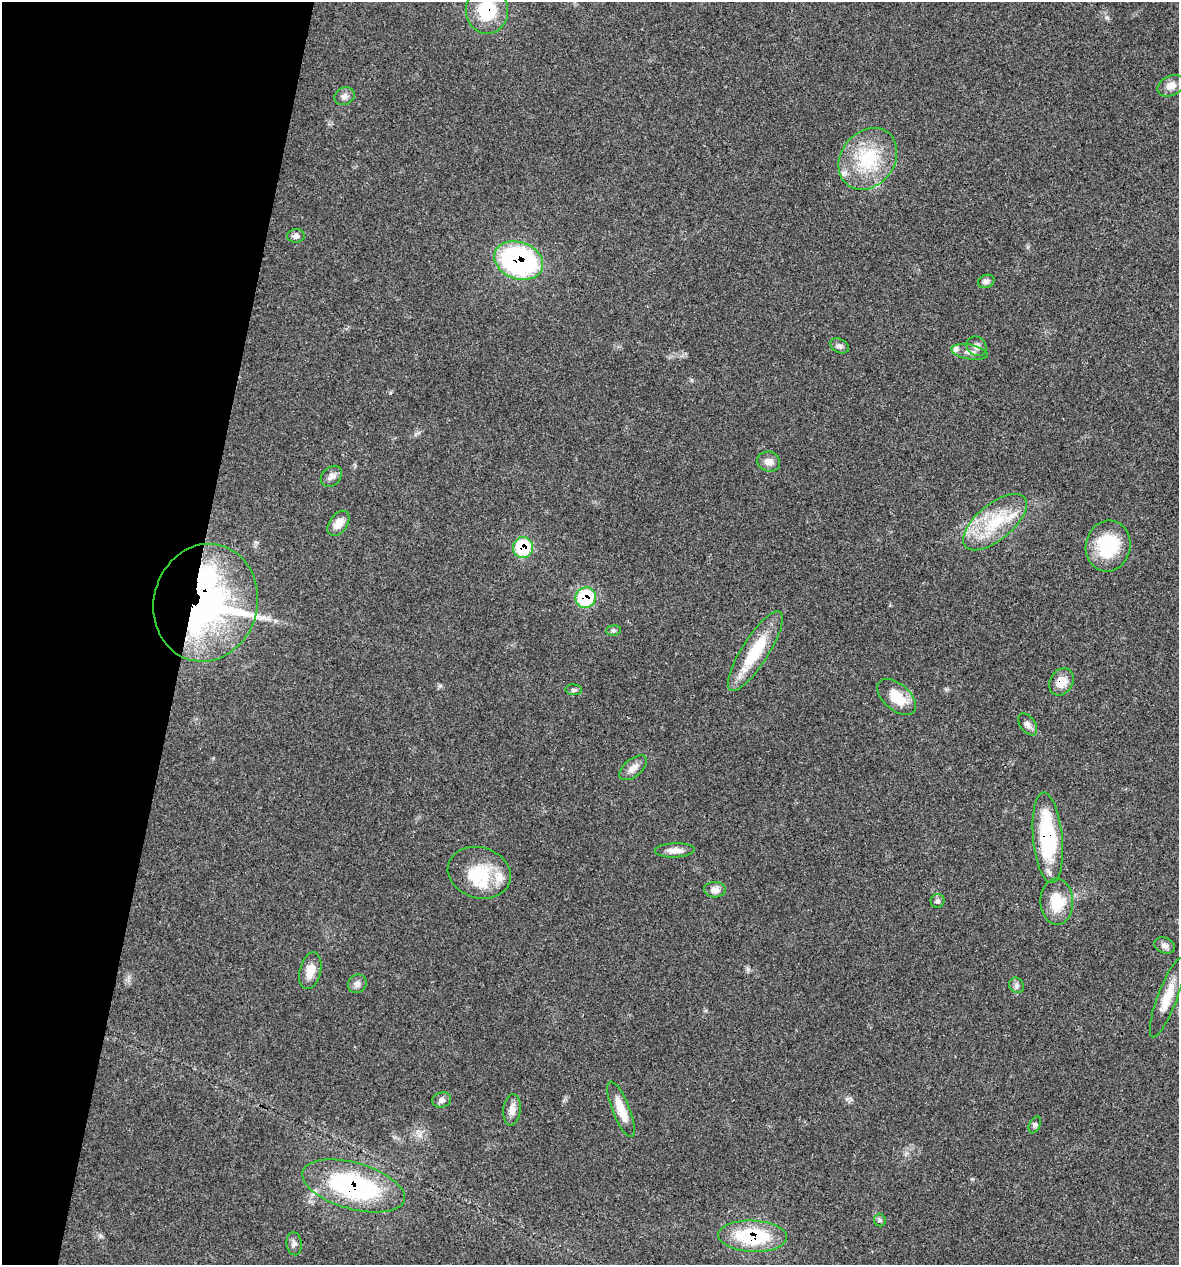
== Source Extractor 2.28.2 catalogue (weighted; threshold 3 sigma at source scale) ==
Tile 9 of 4 x 4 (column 1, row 3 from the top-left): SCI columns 121-1297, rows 1263-2525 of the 5072 x 5054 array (HDU 1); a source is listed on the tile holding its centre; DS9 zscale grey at full resolution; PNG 1181 x 1267 px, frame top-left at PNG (2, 2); each listed source drawn as its Kron ellipse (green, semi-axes under 4 px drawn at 4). Shown black and unused: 16% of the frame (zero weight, under 3 of 4 exposures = <1% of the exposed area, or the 3 px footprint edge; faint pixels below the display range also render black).
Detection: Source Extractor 2.28.2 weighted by HDU 2 'WHT'; one run over the whole footprint, this tile lists its part. Background 0.0841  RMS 0.006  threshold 0.0268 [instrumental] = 3 sigma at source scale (4.5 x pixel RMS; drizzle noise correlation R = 1.50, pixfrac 1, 0.05/0.05 arcsec/px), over >= 5 px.
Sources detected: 48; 1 inside a brighter object's white glare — neither listed nor drawn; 3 inside a brighter listed object's ellipse — not listed separately; the other 44 listed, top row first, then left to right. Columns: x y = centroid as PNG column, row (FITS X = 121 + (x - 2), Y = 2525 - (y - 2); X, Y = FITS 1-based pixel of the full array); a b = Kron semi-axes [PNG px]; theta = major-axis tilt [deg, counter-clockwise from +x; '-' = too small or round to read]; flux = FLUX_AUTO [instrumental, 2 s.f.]
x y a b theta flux
487 10 23 21 -89 28
1171 86 14 10 25 5
344 96 10 8 26 2.7
868 159 33 27 52 36
296 236 9 6 4 2.1
519 261 25 18 -19 120
986 281 8 6 16 2.4
839 346 10 7 -27 2.1
976 346 10 9 - 3.2
969 352 18 7 -10 4.2
769 462 11 10 - 4.2
331 476 12 9 46 3.1
995 522 39 18 39 29
338 523 14 8 55 6.1
1108 546 25 22 78 32
523 548 10 10 - 28
586 598 10 10 - 34
206 603 59 52 76 260
613 630 7 5 7 1.2
755 651 46 13 58 28
1061 682 14 11 56 7.9
574 690 8 5 -9 1.3
897 697 23 13 -41 15
1028 724 12 7 -53 2.7
633 768 16 9 39 4.5
1048 838 45 14 -85 56
675 850 20 7 2 4.9
479 873 32 25 -17 24
715 890 11 8 -2 3.6
938 901 7 7 - 1.6
1057 902 23 16 -88 18
1165 945 11 7 -23 2.7
310 971 19 10 77 7.4
357 984 10 9 - 2.6
1016 985 8 7 - 1.9
1167 998 42 10 69 12
442 1100 9 7 15 2.1
621 1109 30 8 -68 11
512 1110 16 8 84 4.4
1035 1125 9 5 64 1.4
353 1186 53 23 -16 86
880 1220 6 6 - 1.2
753 1236 34 15 -3 42
294 1244 11 7 -83 2.2
Overlapping masked pixels (flux is a lower limit): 9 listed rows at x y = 487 10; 519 261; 523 548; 586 598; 206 603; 1061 682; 1048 838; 353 1186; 753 1236
Isophote crosses this tile's border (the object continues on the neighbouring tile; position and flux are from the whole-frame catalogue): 2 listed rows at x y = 487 10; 1167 998